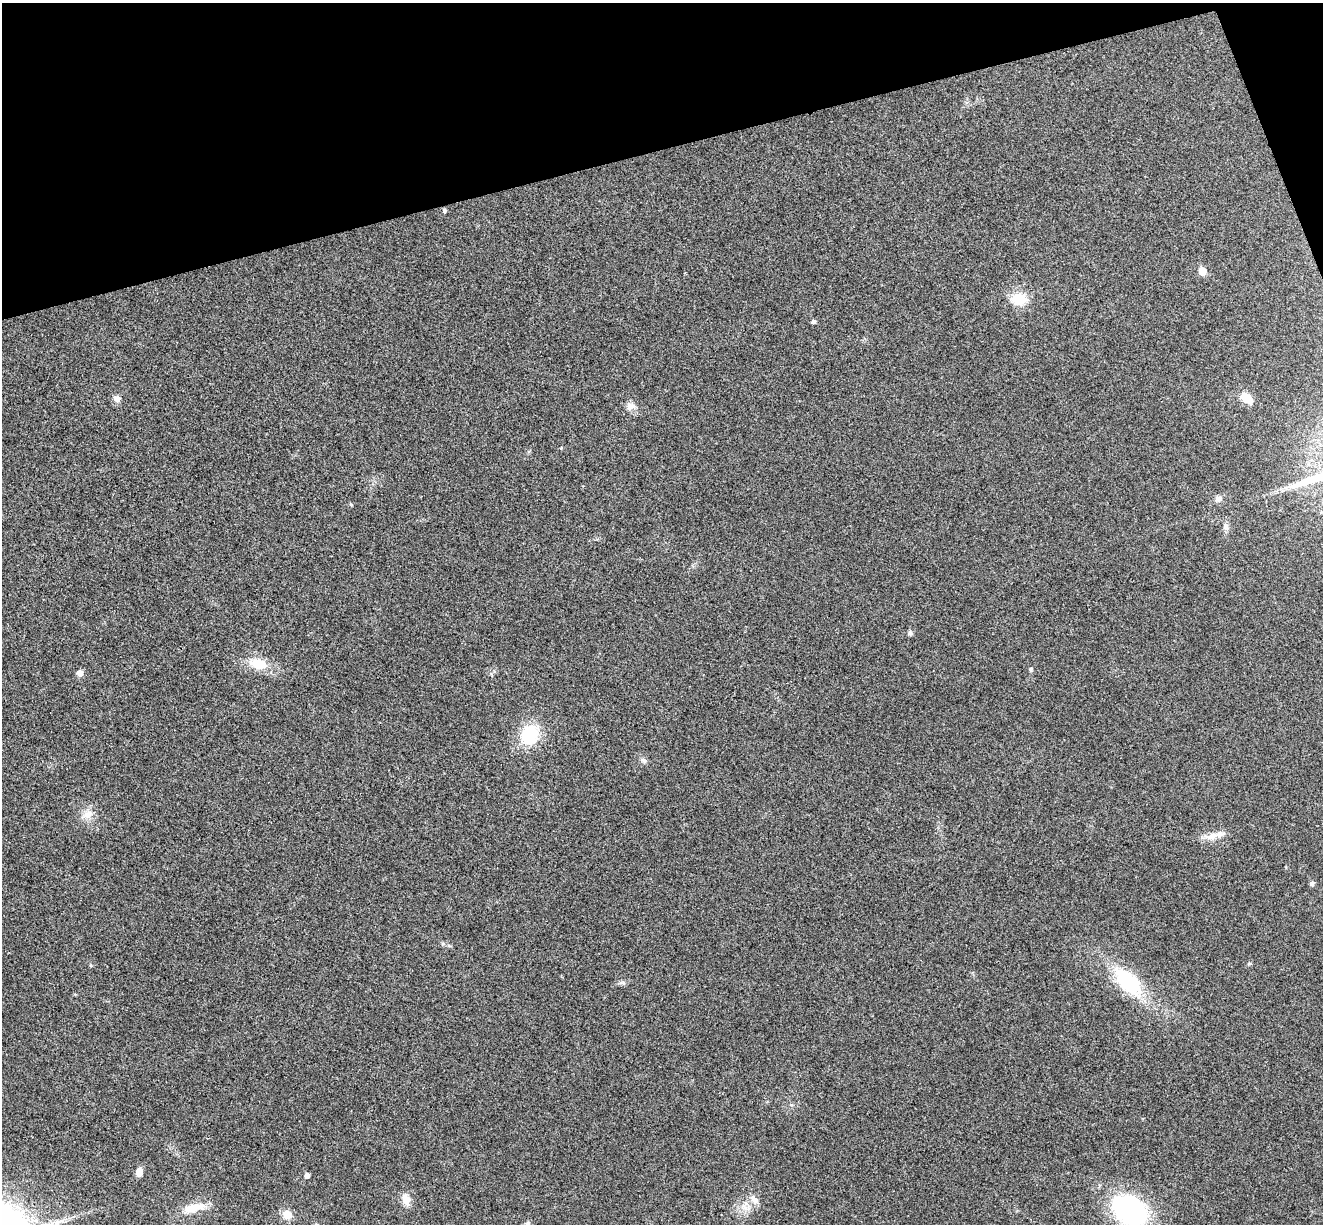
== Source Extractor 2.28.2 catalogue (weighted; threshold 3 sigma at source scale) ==
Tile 3 of 4 x 4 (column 3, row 1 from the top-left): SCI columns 2696-4016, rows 3834-5055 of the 5394 x 5345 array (HDU 1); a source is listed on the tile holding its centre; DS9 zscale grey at full resolution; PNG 1325 x 1226 px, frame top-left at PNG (2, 3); no overlay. Shown black and unused: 13% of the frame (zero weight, under 3 of 4 exposures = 6% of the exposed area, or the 3 px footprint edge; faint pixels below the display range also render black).
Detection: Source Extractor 2.28.2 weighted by HDU 2 'WHT'; one run over the whole footprint, this tile lists its part. Background 0.0349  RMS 0.0066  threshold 0.0298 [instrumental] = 3 sigma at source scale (4.5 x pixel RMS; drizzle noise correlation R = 1.50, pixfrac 1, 0.05/0.05 arcsec/px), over >= 5 px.
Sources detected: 33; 1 inside a brighter listed object's ellipse — not listed separately; the other 32 listed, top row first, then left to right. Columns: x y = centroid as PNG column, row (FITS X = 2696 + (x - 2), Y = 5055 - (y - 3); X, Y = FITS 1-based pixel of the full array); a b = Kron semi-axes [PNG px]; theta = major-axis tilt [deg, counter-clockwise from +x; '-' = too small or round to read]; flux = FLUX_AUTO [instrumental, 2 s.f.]
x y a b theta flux
444 210 6 4 -77 0.92
1202 271 6 5 - 12
1019 299 18 13 -5 17
813 321 5 5 - 1.9
117 398 9 8 - 3.7
1246 398 12 8 -42 12
631 406 14 10 -6 4.7
561 448 4 3 - 0.63
1218 499 10 9 - 3.1
351 504 5 3 - 0.68
1226 527 12 7 -63 2.9
910 633 7 6 - 1.5
258 664 19 11 -15 17
1031 669 6 5 - 1
80 673 8 8 - 3.1
530 735 20 17 59 36
644 760 9 6 -40 1.9
87 815 16 11 23 7.1
1212 836 17 10 26 6.9
1312 883 5 5 - 2
449 946 6 4 -19 1
1249 964 6 4 20 0.83
1128 982 41 20 -46 49
139 1172 9 7 81 4.7
307 1175 5 5 - 3
406 1200 15 10 -74 6.7
754 1200 15 8 -56 4.9
744 1207 13 7 -51 4.7
193 1208 32 10 14 13
1130 1210 46 32 -35 84
287 1215 13 11 -30 6.7
528 1223 7 7 - 1.8
Isophote crosses this tile's border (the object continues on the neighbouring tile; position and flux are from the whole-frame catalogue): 2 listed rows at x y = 1130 1210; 528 1223
Unlisted compact peaks at least as high as the median listed source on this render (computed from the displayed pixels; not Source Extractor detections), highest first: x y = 623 982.